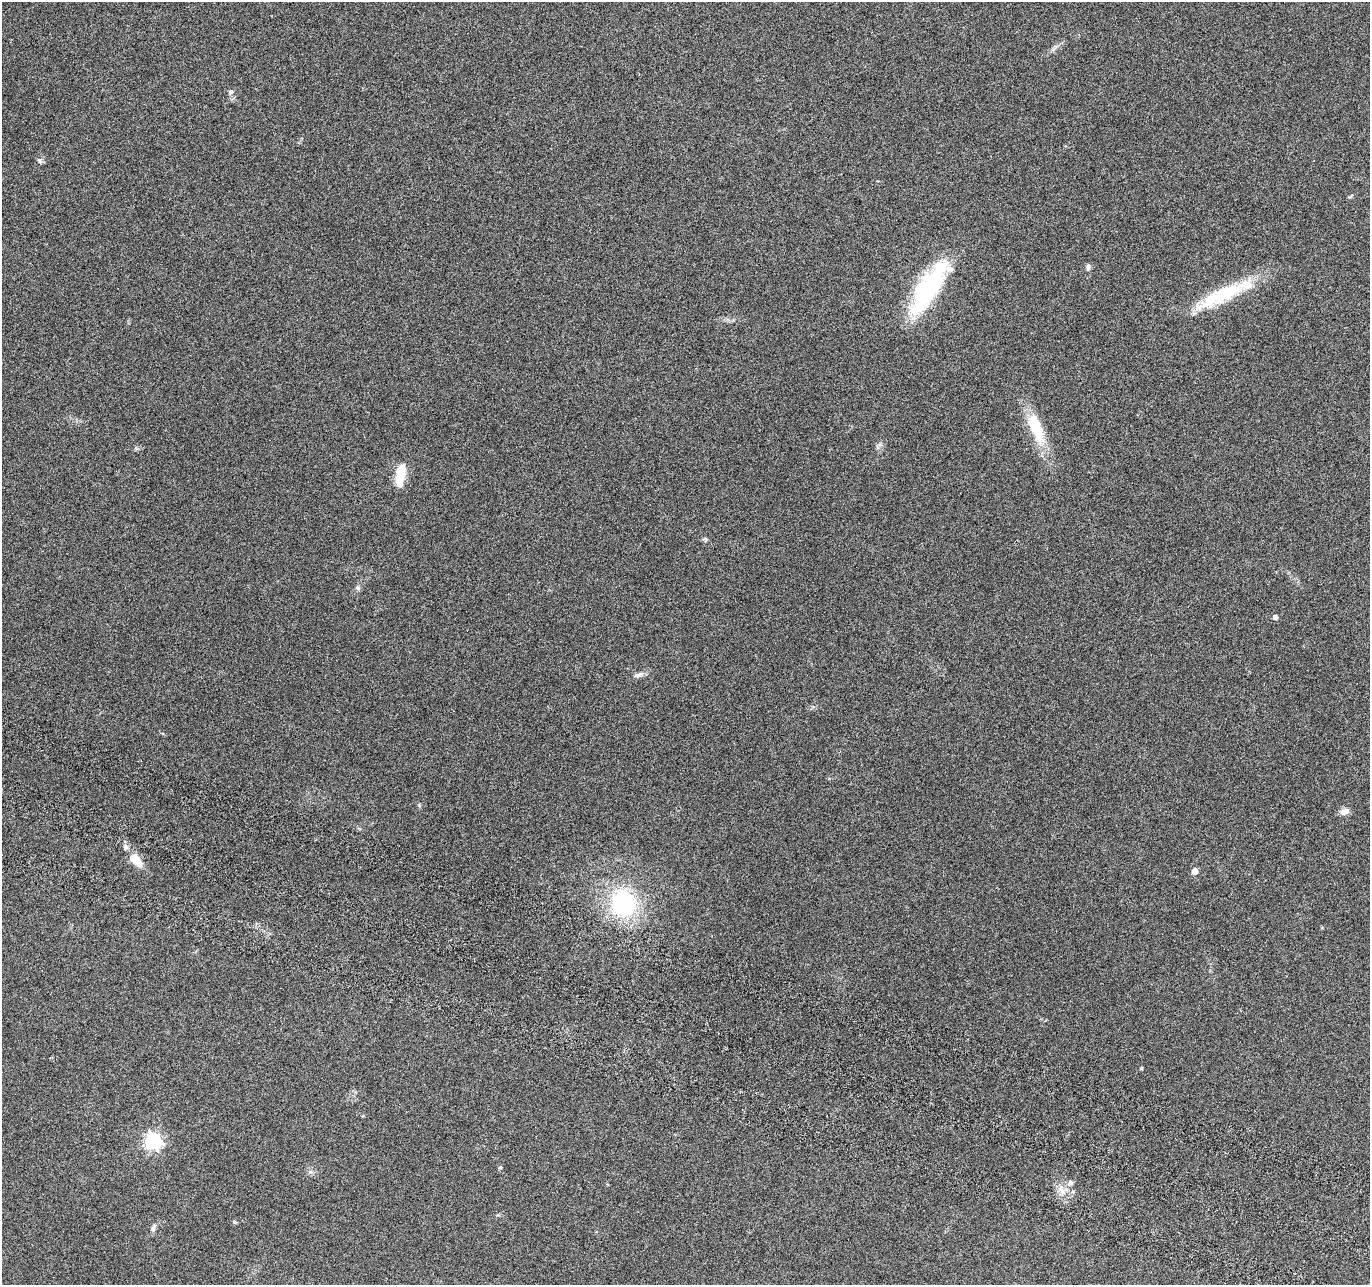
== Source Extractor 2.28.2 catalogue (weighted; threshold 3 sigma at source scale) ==
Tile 6 of 4 x 4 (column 2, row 2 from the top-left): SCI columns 1392-2759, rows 2833-4115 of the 5526 x 5730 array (HDU 1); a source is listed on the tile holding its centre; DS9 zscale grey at full resolution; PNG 1372 x 1287 px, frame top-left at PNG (2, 2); no overlay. Shown black and unused: <1% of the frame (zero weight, under 3 of 6 exposures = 3% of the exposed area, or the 3 px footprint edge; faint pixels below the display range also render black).
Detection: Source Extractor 2.28.2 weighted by HDU 2 'WHT'; one run over the whole footprint, this tile lists its part. Background 0.0879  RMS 0.0055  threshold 0.0225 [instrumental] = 3 sigma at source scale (4.09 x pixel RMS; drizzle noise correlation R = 1.36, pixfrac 0.8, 0.0396/0.0396 arcsec/px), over >= 5 px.
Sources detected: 25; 1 inside a brighter object's white glare — not listed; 1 inside a brighter listed object's ellipse — not listed separately; the other 23 listed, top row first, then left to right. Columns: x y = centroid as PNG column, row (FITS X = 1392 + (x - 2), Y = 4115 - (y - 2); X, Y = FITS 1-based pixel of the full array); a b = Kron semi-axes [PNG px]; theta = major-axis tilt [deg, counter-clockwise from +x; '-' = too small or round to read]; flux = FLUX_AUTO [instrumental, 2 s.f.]
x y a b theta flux
231 92 7 5 3 1.1
40 161 8 7 - 1.3
1351 196 8 3 41 0.69
1088 267 8 6 83 1.4
929 288 58 18 58 76
1226 293 47 23 28 25
1036 428 46 15 -69 21
400 475 27 11 81 11
705 540 8 5 -71 0.94
358 588 7 5 -23 1
1275 617 5 5 - 1.9
638 675 17 6 17 2.3
1344 812 12 8 24 2.7
136 860 18 9 -44 11
1195 871 5 4 - 5.4
623 903 24 22 -81 56
1141 1068 4 3 - 0.6
153 1141 7 6 - 150
500 1167 5 4 - 0.83
1071 1182 6 6 - 1.6
1062 1190 15 9 -47 4.6
235 1222 5 4 - 0.67
153 1227 12 5 69 1.7